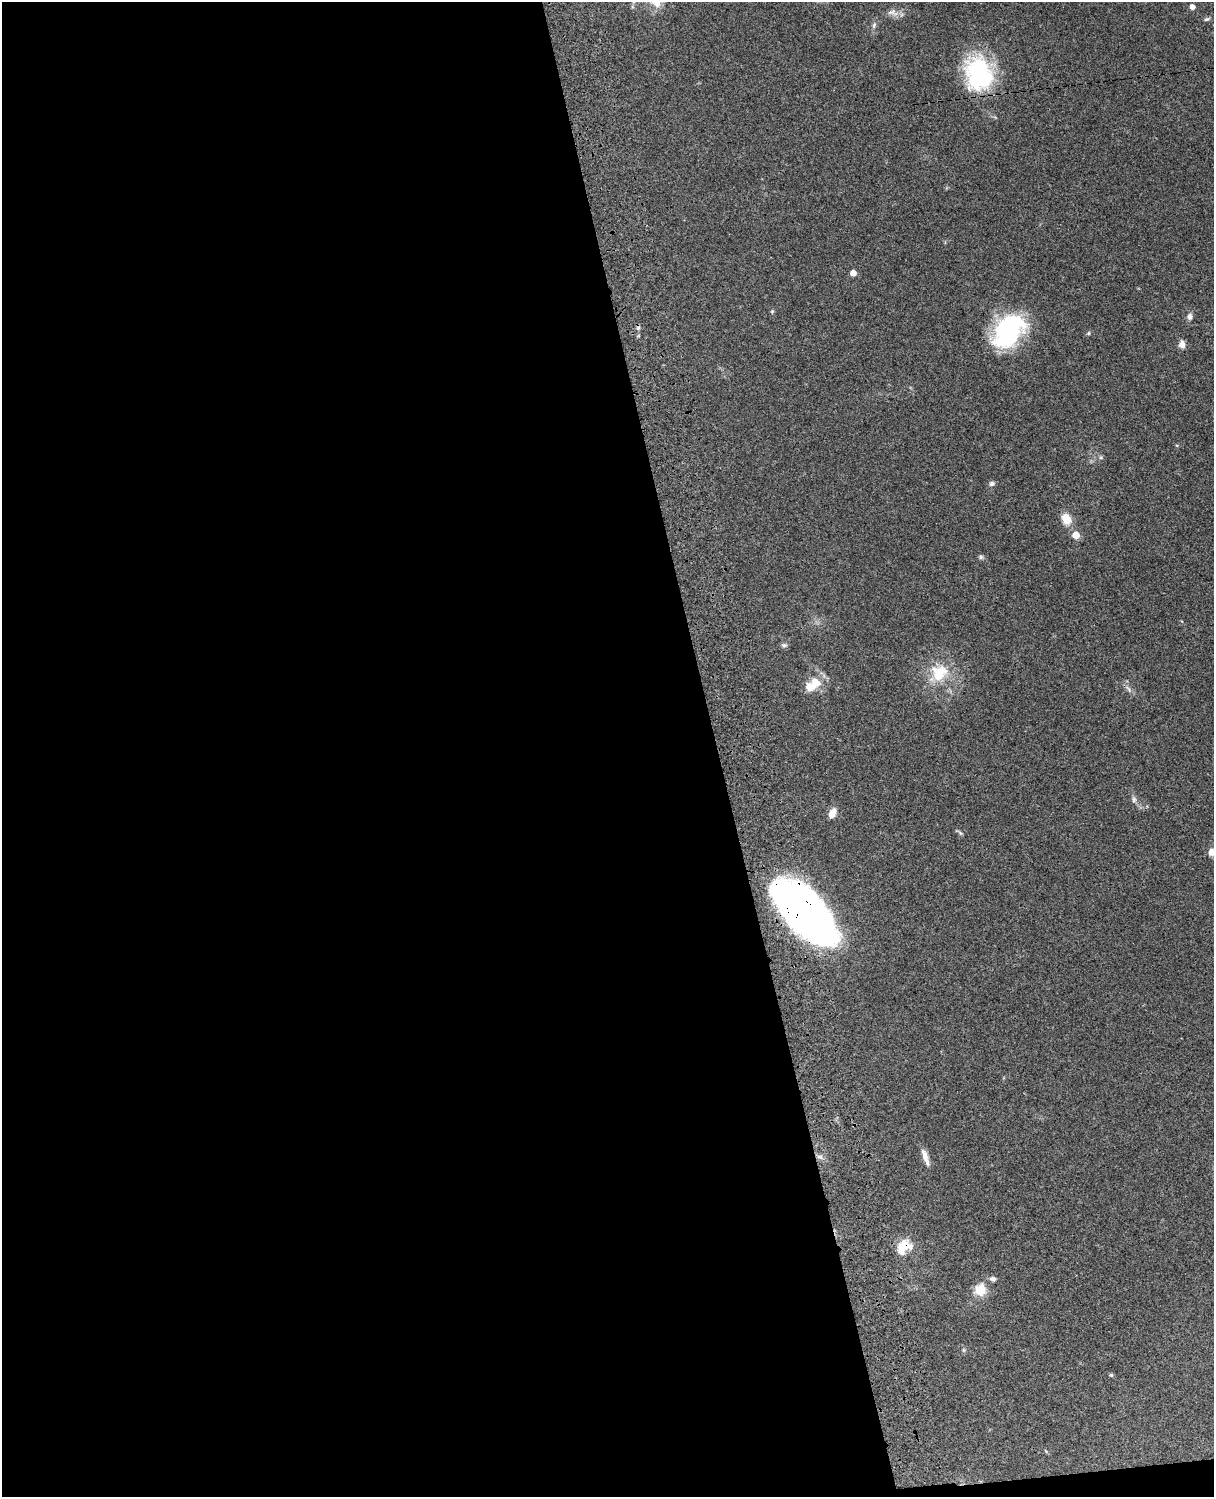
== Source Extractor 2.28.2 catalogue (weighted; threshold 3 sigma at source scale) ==
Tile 9 of 4 x 3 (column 1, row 3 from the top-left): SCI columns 121-1332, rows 277-1771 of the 5087 x 4925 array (HDU 1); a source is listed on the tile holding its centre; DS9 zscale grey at full resolution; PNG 1216 x 1499 px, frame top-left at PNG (2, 2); no overlay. Shown black and unused: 60% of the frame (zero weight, under 3 of 4 exposures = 6% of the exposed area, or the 3 px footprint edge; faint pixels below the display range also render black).
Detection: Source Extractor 2.28.2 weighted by HDU 2 'WHT'; one run over the whole footprint, this tile lists its part. Background 0.0774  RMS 0.0059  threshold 0.0264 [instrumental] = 3 sigma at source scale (4.5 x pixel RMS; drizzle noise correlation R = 1.50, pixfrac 1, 0.05/0.05 arcsec/px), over >= 5 px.
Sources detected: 35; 1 inside a brighter object's white glare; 1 cosmic-ray / hot-pixel residue — not listed; the other 33 listed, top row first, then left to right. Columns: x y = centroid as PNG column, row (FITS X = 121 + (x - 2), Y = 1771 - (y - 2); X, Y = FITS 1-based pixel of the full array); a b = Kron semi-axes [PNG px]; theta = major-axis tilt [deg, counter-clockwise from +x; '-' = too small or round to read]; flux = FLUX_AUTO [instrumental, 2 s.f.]
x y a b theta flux
1192 7 5 5 - 3.2
893 12 17 9 -16 4.2
1207 19 8 4 24 1.1
874 25 9 5 76 1.7
979 73 37 29 -79 68
853 273 5 4 - 6.1
772 311 6 4 44 0.68
1190 317 9 7 88 2.2
1008 331 42 28 50 67
1089 333 6 4 89 0.72
1182 344 9 6 -86 3.8
1101 457 6 5 - 1
992 483 7 6 - 1.9
1066 519 10 8 -70 11
1076 535 5 5 - 11
981 557 6 6 - 1.2
784 645 9 6 -2 1.5
939 673 28 22 42 22
810 687 16 12 3 7.8
1129 689 12 6 -52 2.3
1134 799 11 6 -85 1.9
832 813 12 7 65 5.4
960 833 10 4 -32 1.1
1211 852 8 6 81 4.2
806 914 67 30 -48 370
820 1157 10 5 -13 2.2
925 1157 20 7 -73 4.8
904 1246 20 15 40 13
993 1279 8 6 -17 2
980 1290 13 12 - 11
964 1350 6 5 - 0.9
1111 1375 5 4 - 0.91
1046 1451 7 3 -45 0.65
Overlapping masked pixels (flux is a lower limit): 2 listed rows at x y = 806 914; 904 1246
Isophote crosses this tile's border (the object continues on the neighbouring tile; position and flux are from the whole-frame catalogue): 1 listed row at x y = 1211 852